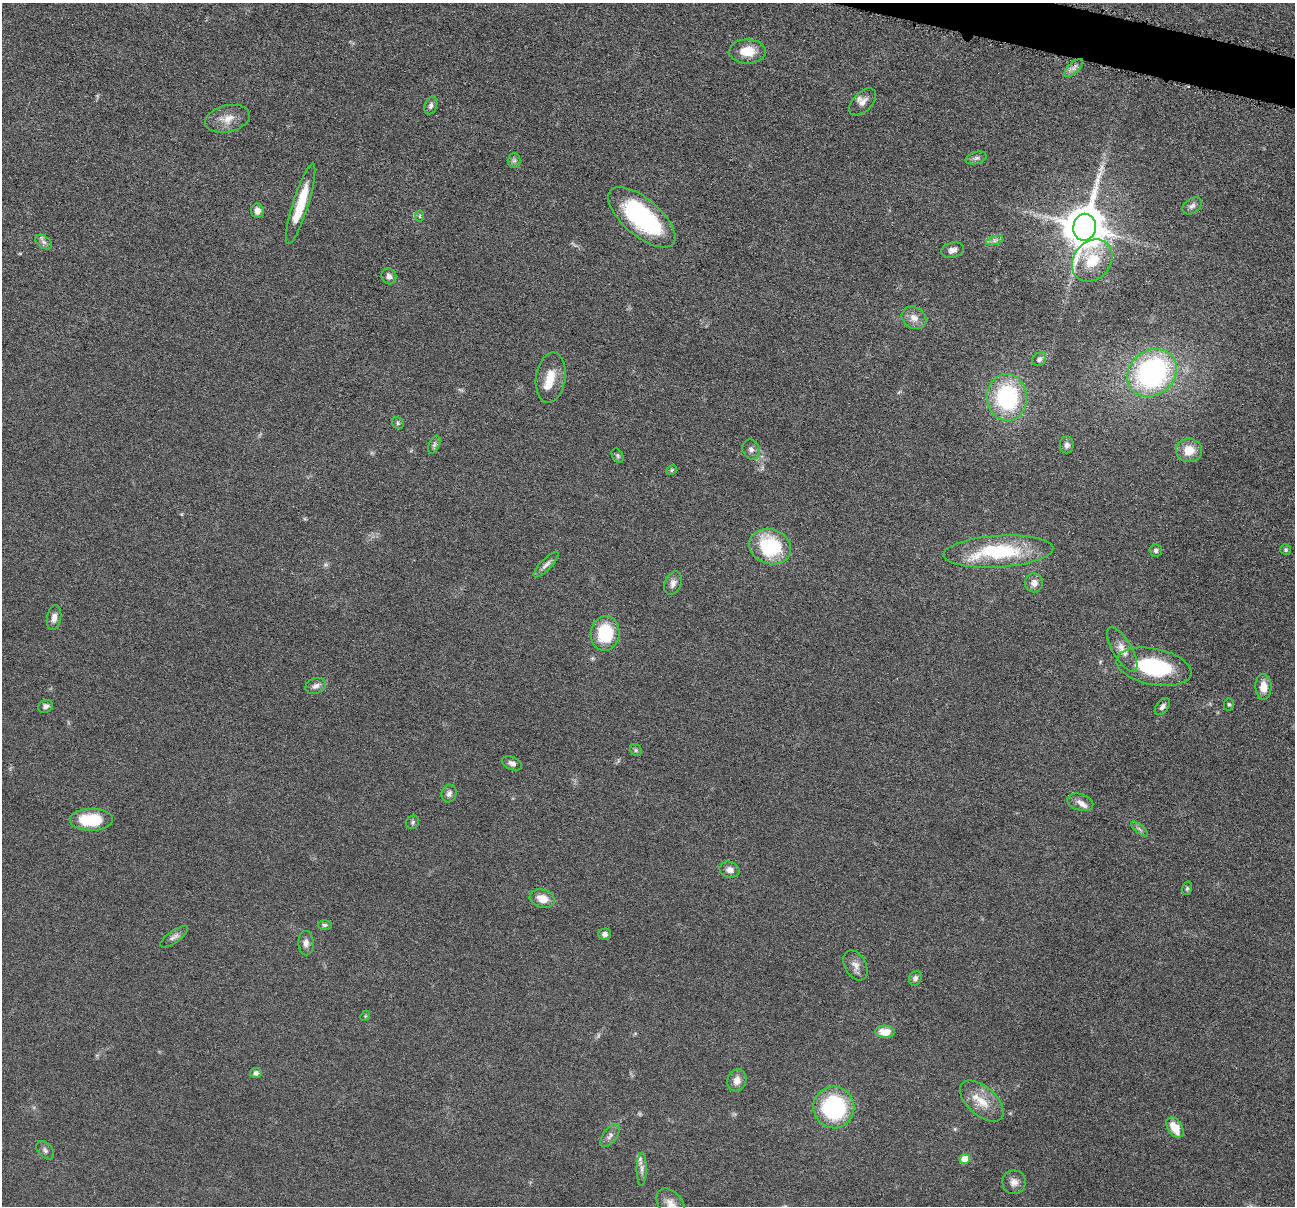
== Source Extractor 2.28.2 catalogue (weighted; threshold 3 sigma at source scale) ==
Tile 10 of 4 x 4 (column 2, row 3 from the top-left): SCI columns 1299-2591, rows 1459-2662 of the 5184 x 5201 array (HDU 1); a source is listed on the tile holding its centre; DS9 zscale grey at full resolution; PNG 1297 x 1208 px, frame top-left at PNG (2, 3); each listed source drawn as its Kron ellipse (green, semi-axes under 4 px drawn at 4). Shown black and unused: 1% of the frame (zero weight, under 4 of 8 exposures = <1% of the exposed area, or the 3 px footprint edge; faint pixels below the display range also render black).
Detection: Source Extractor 2.28.2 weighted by HDU 2 'WHT'; one run over the whole footprint, this tile lists its part. Background 0.036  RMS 0.0036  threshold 0.0148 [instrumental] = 3 sigma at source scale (4.09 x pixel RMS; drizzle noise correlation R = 1.36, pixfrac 0.8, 0.05/0.05 arcsec/px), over >= 5 px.
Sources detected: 81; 2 too faint to see at this stretch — neither listed nor drawn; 4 inside a brighter listed object's ellipse — not listed separately; the other 75 listed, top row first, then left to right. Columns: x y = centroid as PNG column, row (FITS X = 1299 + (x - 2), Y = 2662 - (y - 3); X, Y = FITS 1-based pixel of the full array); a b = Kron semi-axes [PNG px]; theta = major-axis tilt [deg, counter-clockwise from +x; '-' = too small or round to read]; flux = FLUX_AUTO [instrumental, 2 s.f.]
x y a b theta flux
747 51 18 12 0 6.5
1074 68 12 5 43 1.5
863 102 17 9 46 2.5
431 106 9 6 73 1.2
227 119 23 13 13 4.6
976 158 10 6 16 1
514 161 7 6 - 0.86
301 204 42 8 73 12
1192 206 11 7 35 1.3
257 211 7 6 - 1.9
420 216 6 4 90 0.47
642 217 41 18 -40 43
1085 227 13 11 81 1300
994 241 9 4 18 1.1
44 242 9 6 -35 1.1
952 250 11 7 13 1.8
1092 261 23 18 50 10
389 276 8 7 - 1.4
914 318 13 10 -32 2.8
1039 359 7 6 - 1.1
1152 373 26 22 38 71
551 378 25 15 82 6.3
1007 397 23 20 -86 37
398 423 6 5 - 0.56
434 445 9 5 64 0.88
1067 445 8 7 - 1.4
751 449 10 8 -68 1.4
1189 450 13 11 0 5.5
618 456 8 5 -60 0.65
672 470 6 4 29 0.51
770 547 21 17 -19 25
1156 550 6 6 - 0.78
1286 550 5 5 - 0.6
998 552 55 16 4 28
546 565 17 5 46 1.5
673 583 12 8 67 1.8
1034 583 9 9 - 2.3
54 618 12 7 80 2
605 633 17 14 84 15
1122 649 25 9 -60 3.9
1154 667 38 18 -11 29
316 686 11 7 22 1.5
1263 687 13 8 -89 3.9
1229 704 6 5 - 0.56
45 706 7 6 - 1.2
1162 707 10 6 50 1.2
636 750 6 5 - 0.59
512 763 10 6 -23 1.4
449 793 9 7 71 1.3
1080 802 13 8 -16 2
91 820 21 11 1 14
413 822 7 6 - 0.72
1139 829 10 3 -40 0.73
729 870 10 8 -15 1.9
1187 888 7 5 75 0.58
542 899 12 9 -15 4.4
325 925 7 4 1 0.72
605 934 6 5 - 1.2
174 937 16 6 35 1.5
306 943 12 7 -89 1.7
855 965 16 10 -61 2.6
915 978 7 6 - 1
365 1016 5 4 - 0.39
885 1032 10 6 -3 5.2
256 1073 6 5 - 1.2
737 1080 11 9 71 2.8
982 1101 26 14 -42 6.7
834 1107 21 20 - 37
1175 1128 11 7 -57 6.1
610 1136 13 7 55 1.5
45 1150 11 7 -48 1.2
965 1159 5 5 - 6.4
642 1169 17 5 89 1.6
1014 1182 12 11 - 2.5
671 1204 17 11 -52 3.3
Isophote crosses this tile's border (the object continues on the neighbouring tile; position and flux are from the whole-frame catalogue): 1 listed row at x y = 671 1204